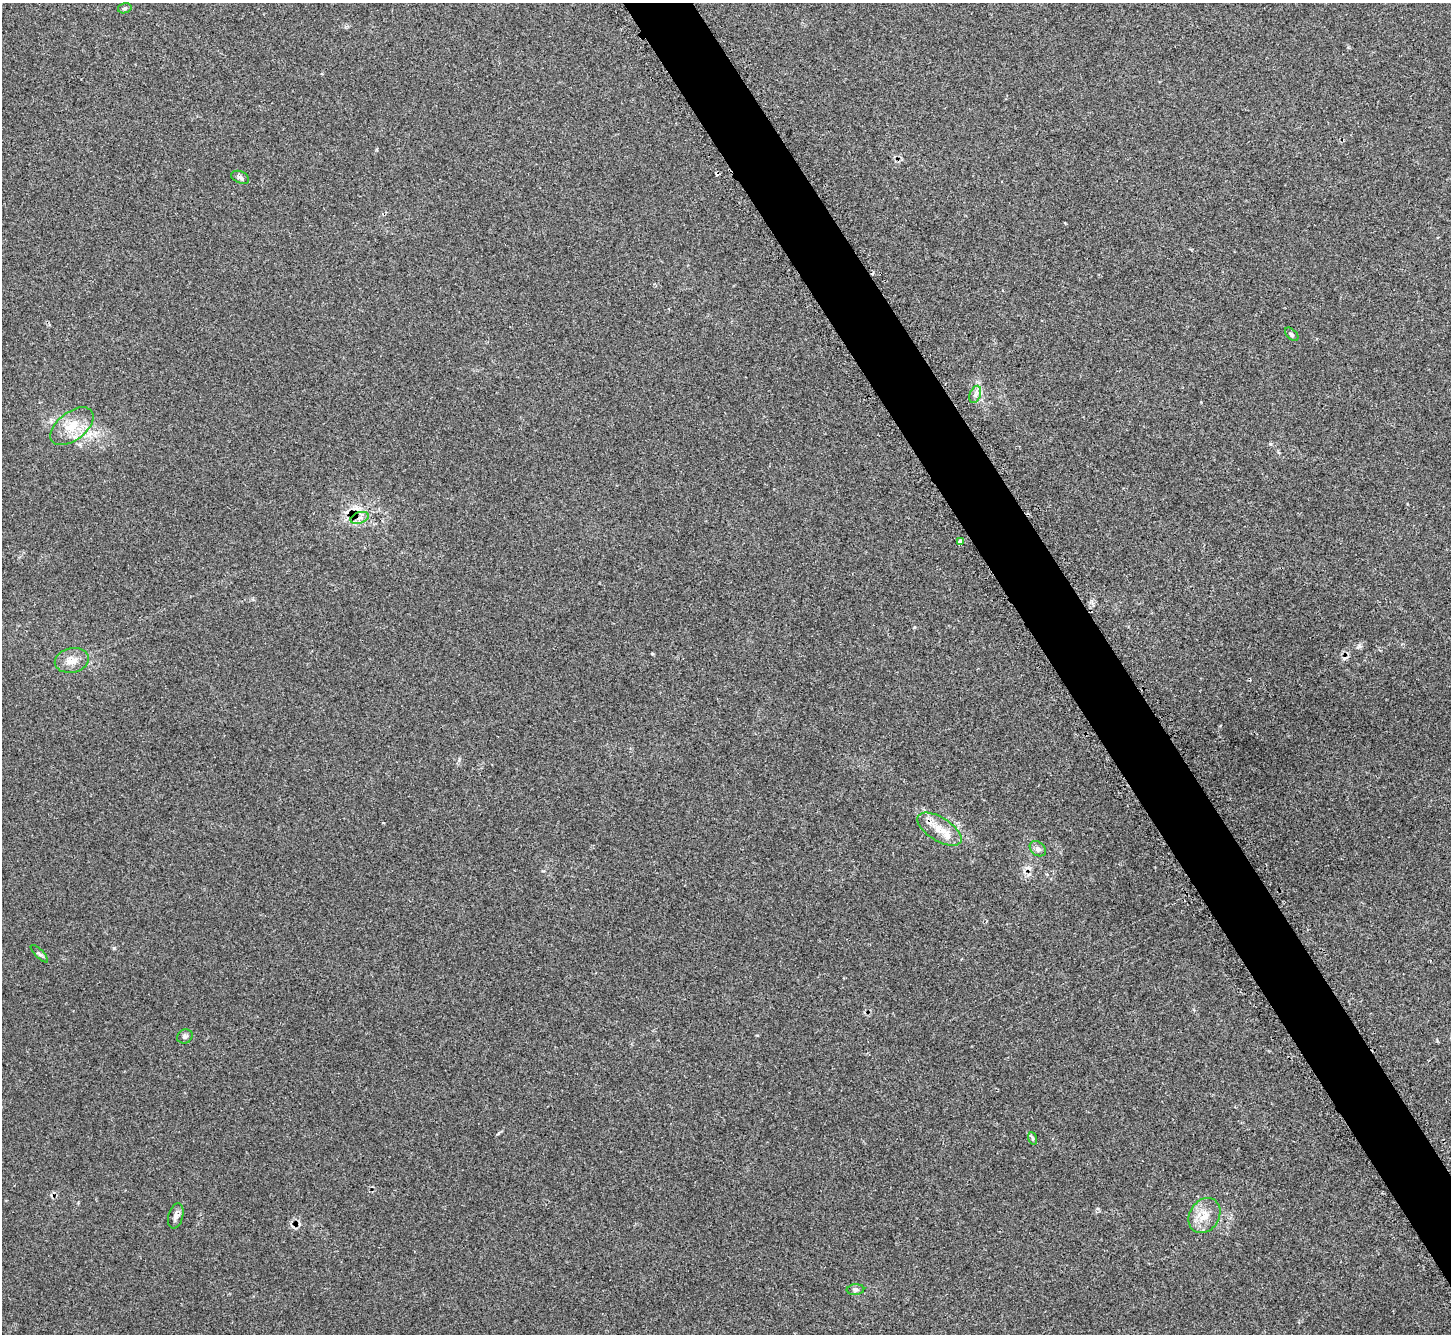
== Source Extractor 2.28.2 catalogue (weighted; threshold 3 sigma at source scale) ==
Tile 6 of 4 x 4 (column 2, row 2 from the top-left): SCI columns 1486-2934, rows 2848-4179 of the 5873 x 5864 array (HDU 1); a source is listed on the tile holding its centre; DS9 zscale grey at full resolution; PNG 1453 x 1336 px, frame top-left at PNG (2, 3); each listed source drawn as its Kron ellipse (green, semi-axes under 4 px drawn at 4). Shown black and unused: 4% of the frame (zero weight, under 2 of 3 exposures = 3% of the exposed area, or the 3 px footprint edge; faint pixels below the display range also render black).
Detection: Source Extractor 2.28.2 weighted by HDU 2 'WHT'; one run over the whole footprint, this tile lists its part. Background 0.161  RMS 0.0079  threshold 0.0355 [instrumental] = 3 sigma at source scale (4.5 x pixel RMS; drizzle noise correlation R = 1.50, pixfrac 1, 0.05/0.05 arcsec/px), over >= 5 px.
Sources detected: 22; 5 cosmic-ray / hot-pixel residue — neither listed nor drawn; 1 inside a brighter listed object's ellipse — not listed separately; the other 16 listed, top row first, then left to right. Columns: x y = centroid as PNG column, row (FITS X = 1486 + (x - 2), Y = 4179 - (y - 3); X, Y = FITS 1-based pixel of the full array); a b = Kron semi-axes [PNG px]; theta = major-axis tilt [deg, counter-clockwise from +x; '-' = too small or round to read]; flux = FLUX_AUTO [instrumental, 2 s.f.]
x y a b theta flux
125 8 7 5 15 1.3
240 177 9 6 -24 2.2
1292 334 8 5 -45 1.5
975 394 9 5 70 2.6
72 426 25 14 38 16
360 518 9 5 19 2.8
960 541 4 3 - 17
72 660 17 12 12 8.5
939 829 25 11 -32 13
1038 849 9 6 -40 2.8
39 954 11 3 -45 1.5
185 1036 8 6 29 1.9
1032 1138 6 4 -71 1.2
1204 1215 19 14 57 12
176 1216 13 7 75 3.4
855 1290 9 5 5 2
Overlapping masked pixels (flux is a lower limit): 1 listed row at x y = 960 541
Unlisted compact peaks at least as high as the median listed source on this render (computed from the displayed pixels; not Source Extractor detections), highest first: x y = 114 948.